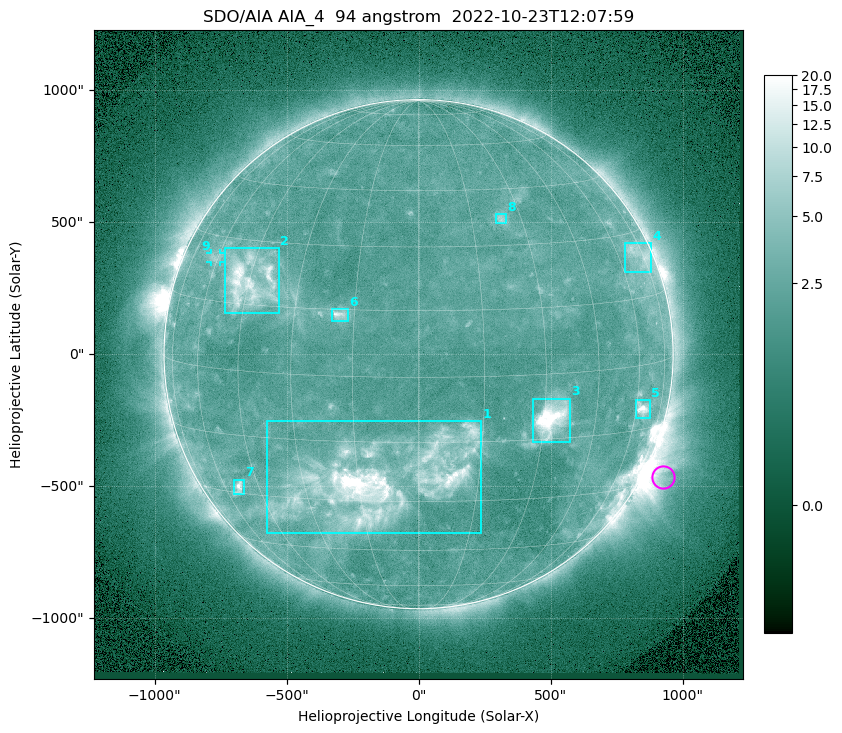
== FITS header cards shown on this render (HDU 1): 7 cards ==
TELESCOP= 'SDO/AIA '           / For AIA: SDO/AIA
INSTRUME= 'AIA_4   '           / For AIA: AIA_ATA1, AIA_ATA2, AIA_ATA3 or AIA_AT
WAVELNTH=                   94 / [angstrom] Wavelength
WAVEUNIT= 'angstrom'           / Wavelength unit: angstrom
DATE-OBS= '2022-10-23T12:07:59.121' / [ISO] Date when observation started; ISO 8
CTYPE1  = 'HPLN-TAN'           / CTYPE1: HPLN
CTYPE2  = 'HPLT-TAN'           / CTYPE2: HPLT

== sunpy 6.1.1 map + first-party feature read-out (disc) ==
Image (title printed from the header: SDO/AIA AIA_4  94 angstrom  2022-10-23T12:07:59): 1024 x 1024 px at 2.4 arcsec/px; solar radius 964 arcsec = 402 px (full disc in frame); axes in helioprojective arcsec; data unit not stated in the header (colour bar unlabelled)
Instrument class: DISC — disc imager (sunpy class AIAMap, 94 A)
Bright regions (active regions / flare kernels): reference = the median radial profile (limb darkening/brightening removed); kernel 9 px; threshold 5 sigma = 2.88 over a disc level ~2.23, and >= 1.15x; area >= 12 px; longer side >= 10 px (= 24 arcsec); searched inside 0.97 R_sun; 9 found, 9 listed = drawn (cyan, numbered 1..; 1 of them under ~33 arcsec drawn as corner ticks so the feature stays visible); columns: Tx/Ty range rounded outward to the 5 arcsec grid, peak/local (2 s.f.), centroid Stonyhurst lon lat
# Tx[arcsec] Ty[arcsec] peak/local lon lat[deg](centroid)
1 -575..240 -680..-255 17 -9 -25
2 -735..-530 155..400 8 -45 +20
3 435..575 -335..-165 18 +32 -10
4 780..880 310..420 3.4 +71 +25
5 820..875 -240..-175 7.7 +63 -10
6 -330..-265 125..170 5.4 -18 +14
7 -700..-660 -530..-475 6.2 -53 -28
8 290..330 495..530 3.2 +24 +37
9 -790..-750 350..385 2.8 -62 +25
Off-limb structures (1.02-1.3 R_sun): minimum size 162 px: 4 found; the strongest spans PA ~225..265 deg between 1.02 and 1.3 R_sun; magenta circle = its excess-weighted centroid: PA ~245 deg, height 1.08 R_sun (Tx ~930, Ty ~-465 arcsec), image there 3.3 x the reference